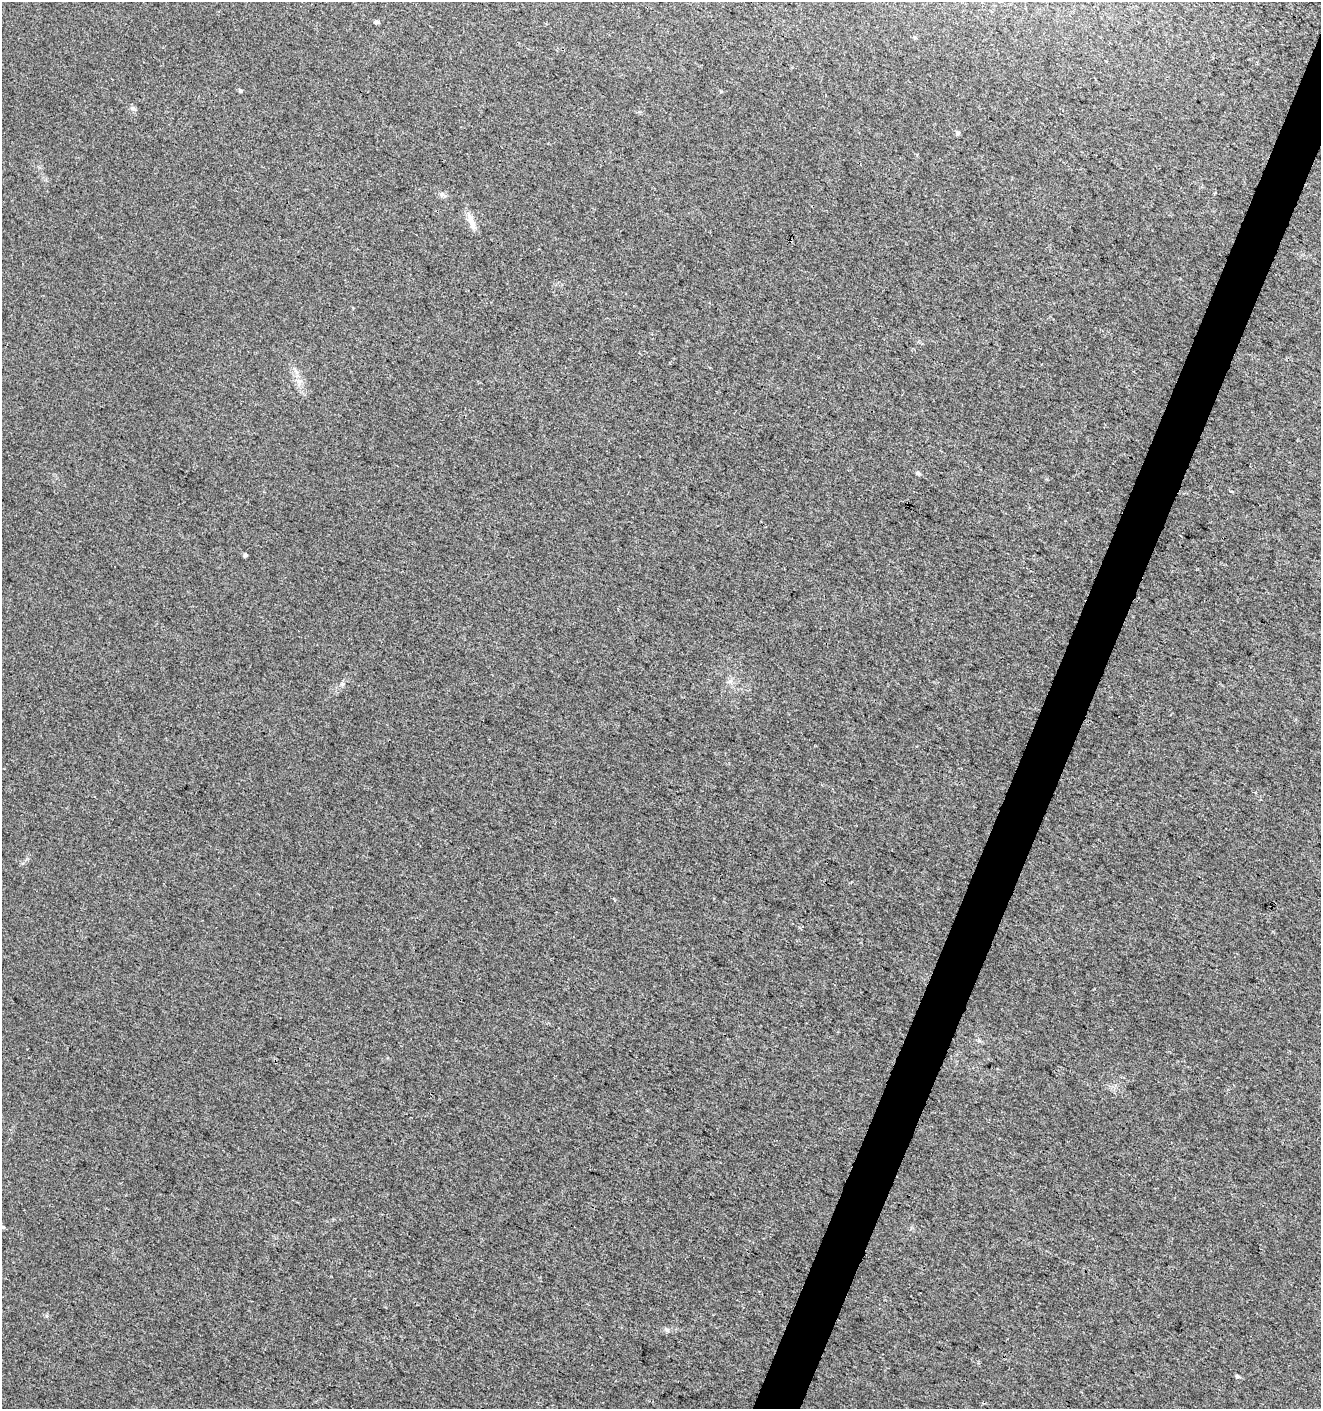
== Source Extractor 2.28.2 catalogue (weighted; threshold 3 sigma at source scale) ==
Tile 10 of 4 x 4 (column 2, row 3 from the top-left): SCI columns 1527-2845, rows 1420-2826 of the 5763 x 5641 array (HDU 1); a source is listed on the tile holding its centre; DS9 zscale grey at full resolution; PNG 1323 x 1411 px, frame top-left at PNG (2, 2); no overlay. Shown black and unused: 3% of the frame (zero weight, under 3 of 4 exposures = <1% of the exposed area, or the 3 px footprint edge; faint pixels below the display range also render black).
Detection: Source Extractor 2.28.2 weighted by HDU 2 'WHT'; one run over the whole footprint, this tile lists its part. Background 0.00829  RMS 0.0041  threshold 0.0184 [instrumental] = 3 sigma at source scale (4.5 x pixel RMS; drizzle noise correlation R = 1.50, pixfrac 1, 0.0396/0.0396 arcsec/px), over >= 5 px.
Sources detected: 11; all 11 listed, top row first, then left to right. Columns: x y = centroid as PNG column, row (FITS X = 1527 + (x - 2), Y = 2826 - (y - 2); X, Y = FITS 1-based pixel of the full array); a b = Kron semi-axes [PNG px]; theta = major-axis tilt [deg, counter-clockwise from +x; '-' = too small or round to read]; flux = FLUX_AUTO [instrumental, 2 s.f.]
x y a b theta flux
376 22 5 5 - 0.96
914 37 6 3 -32 0.48
240 91 5 4 - 0.58
133 108 7 6 - 0.97
957 133 6 5 - 0.84
442 195 7 4 -72 0.76
471 222 26 7 -67 3.7
918 473 6 5 - 0.8
245 555 5 4 - 0.8
3 1227 8 4 -26 0.68
1237 1376 5 5 - 0.89
Isophote crosses this tile's border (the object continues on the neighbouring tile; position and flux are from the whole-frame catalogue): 1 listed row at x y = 3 1227
Unlisted compact peaks at least as high as the median listed source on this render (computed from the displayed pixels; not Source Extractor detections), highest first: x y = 667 1330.